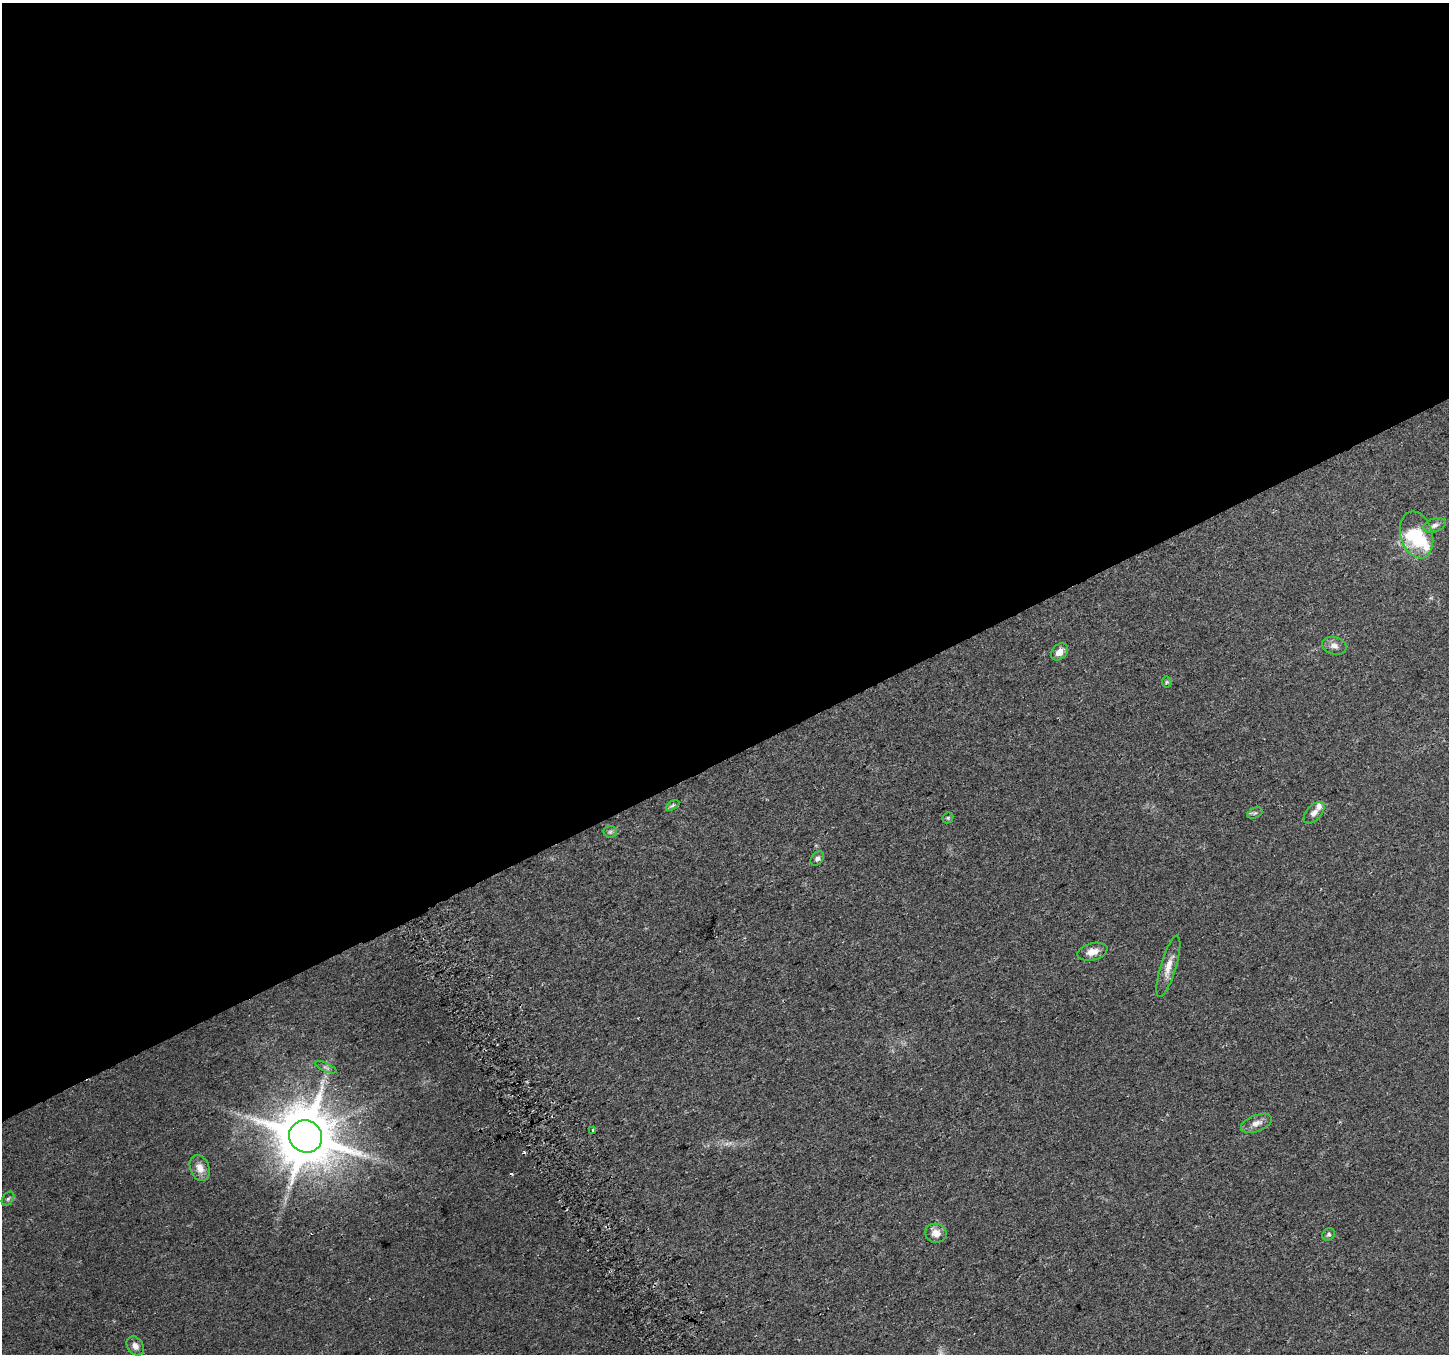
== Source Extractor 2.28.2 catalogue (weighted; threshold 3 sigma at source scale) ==
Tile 2 of 4 x 4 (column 2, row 1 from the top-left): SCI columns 1476-2922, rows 4175-5526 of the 5848 x 5706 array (HDU 1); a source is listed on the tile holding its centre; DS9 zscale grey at full resolution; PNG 1451 x 1356 px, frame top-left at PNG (2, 3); each listed source drawn as its Kron ellipse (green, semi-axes under 4 px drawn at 4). Shown black and unused: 56% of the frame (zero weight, under 2 of 3 exposures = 2% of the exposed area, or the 3 px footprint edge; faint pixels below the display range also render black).
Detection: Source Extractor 2.28.2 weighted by HDU 2 'WHT'; one run over the whole footprint, this tile lists its part. Background 0.0511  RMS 0.0081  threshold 0.0365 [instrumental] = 3 sigma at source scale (4.5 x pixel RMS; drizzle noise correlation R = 1.50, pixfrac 1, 0.0396/0.0396 arcsec/px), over >= 5 px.
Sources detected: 31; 2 too faint to see at this stretch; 1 inside a brighter object's white glare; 4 cosmic-ray / hot-pixel residue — neither listed nor drawn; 2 inside a brighter listed object's ellipse — not listed separately; the other 22 listed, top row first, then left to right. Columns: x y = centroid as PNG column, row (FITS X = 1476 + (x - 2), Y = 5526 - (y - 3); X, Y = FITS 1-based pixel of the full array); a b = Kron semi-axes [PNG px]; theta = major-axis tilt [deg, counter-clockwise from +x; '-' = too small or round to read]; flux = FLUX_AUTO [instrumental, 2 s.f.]
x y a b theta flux
1434 525 11 6 19 3.3
1417 535 24 16 -74 37
1334 646 12 8 -14 4.5
1059 652 10 7 43 6.6
1167 682 5 5 - 1
673 805 7 4 31 1.4
1255 813 8 5 24 1.6
1314 813 13 7 47 4.3
948 818 6 5 - 1.1
610 832 6 6 - 1.8
817 858 8 5 50 2.3
1092 952 15 8 14 6.9
1168 966 32 8 73 9.5
326 1067 11 4 -24 1.9
1256 1123 16 8 21 5.4
593 1130 3 3 - 2.2
306 1136 17 16 - 5100
200 1168 13 9 -68 7.4
8 1199 8 5 53 1.7
936 1233 11 9 -15 6.9
1329 1234 7 5 46 1.8
135 1346 10 8 -54 4.4